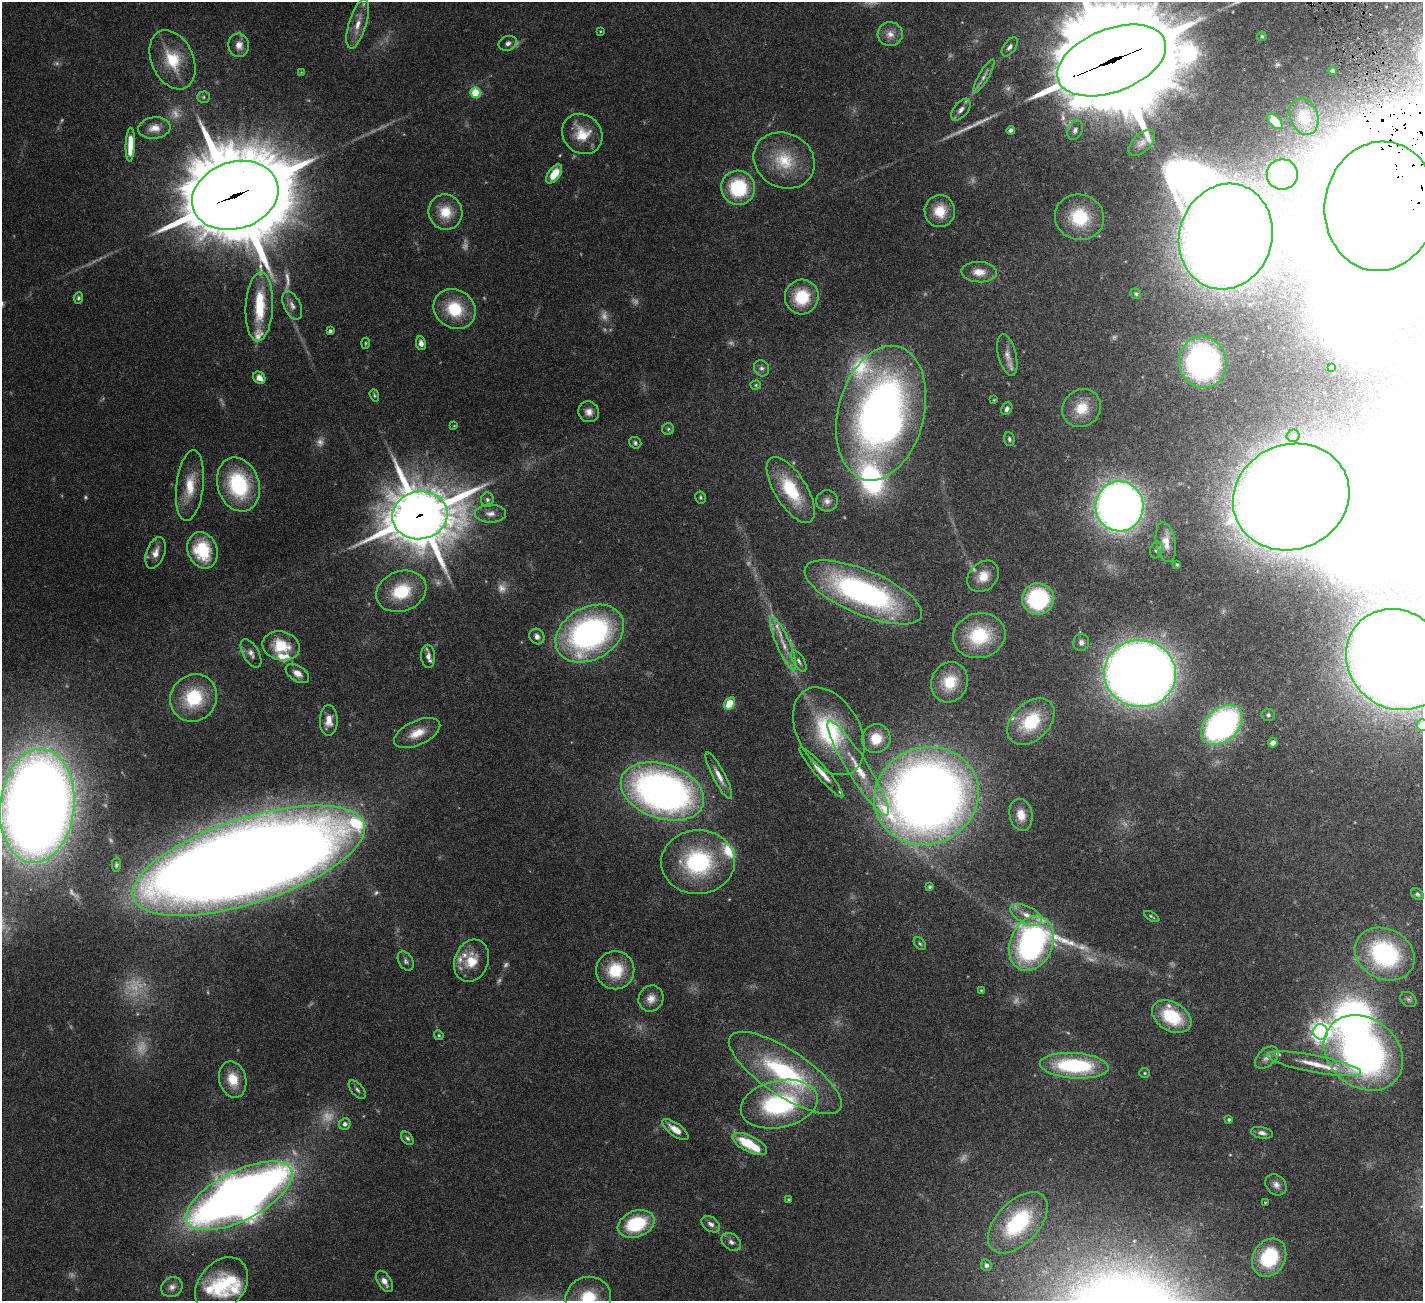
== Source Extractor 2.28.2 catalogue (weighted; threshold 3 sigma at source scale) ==
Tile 10 of 4 x 4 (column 2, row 3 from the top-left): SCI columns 1424-2844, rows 1595-2893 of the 5741 x 5679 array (HDU 1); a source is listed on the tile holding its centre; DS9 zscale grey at full resolution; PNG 1425 x 1303 px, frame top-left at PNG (2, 2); each listed source drawn as its Kron ellipse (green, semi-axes under 4 px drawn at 4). Shown black and unused: <1% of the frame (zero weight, under 4 of 8 exposures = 2% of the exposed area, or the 3 px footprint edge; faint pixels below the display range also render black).
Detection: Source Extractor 2.28.2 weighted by HDU 2 'WHT'; one run over the whole footprint, this tile lists its part. Background 0.0766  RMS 0.0028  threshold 0.0113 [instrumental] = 3 sigma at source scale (4.09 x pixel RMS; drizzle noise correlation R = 1.36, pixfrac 0.8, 0.05/0.05 arcsec/px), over >= 5 px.
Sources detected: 222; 36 too faint to see at this stretch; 6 inside a brighter object's white glare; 2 long thin detections or spike segments (spike, bleed or trail) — neither listed nor drawn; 20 inside a brighter listed object's ellipse — not listed separately; the other 158 listed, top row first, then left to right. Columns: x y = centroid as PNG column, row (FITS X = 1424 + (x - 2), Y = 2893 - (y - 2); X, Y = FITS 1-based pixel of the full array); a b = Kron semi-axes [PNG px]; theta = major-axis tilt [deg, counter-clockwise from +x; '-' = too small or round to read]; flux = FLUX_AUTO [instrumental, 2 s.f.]
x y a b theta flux
358 24 26 8 73 3.8
600 31 3 2 - 0.18
890 34 12 12 - 2.3
1262 36 5 4 - 0.4
508 43 9 7 23 1
239 45 12 10 -82 2.2
1010 47 11 6 53 0.91
172 60 31 21 -66 11
1112 60 57 31 21 8300
1333 71 4 4 - 0.93
301 72 4 4 - 0.2
984 76 19 5 60 1.4
475 93 5 5 - 15
204 97 6 5 - 0.47
961 110 13 7 52 1.5
1304 117 19 14 -68 3.2
1275 121 9 5 -45 4.7
154 128 16 11 8 2.5
1011 130 4 4 - 1
1075 130 10 7 65 1
582 134 21 19 -45 6.8
1142 143 16 8 44 1.6
130 145 17 4 88 4.7
784 160 31 27 -28 11
554 174 11 6 55 5.4
1282 174 15 15 - 19
738 188 17 16 - 17
235 195 44 33 18 3800
1380 206 65 56 82 1700
940 211 16 15 - 5.7
445 212 18 17 - 5.8
1079 217 25 22 -16 13
1226 236 53 46 72 530
979 272 18 10 -3 3.1
1136 294 6 5 - 0.45
802 297 17 17 - 9.9
78 298 5 5 - 0.51
292 305 15 8 -65 1.5
259 307 34 13 87 11
455 309 22 19 -34 11
330 331 4 4 - 0.72
366 343 6 3 85 0.3
421 343 7 5 -78 1.3
1007 355 21 9 -76 2.3
1203 362 26 23 -76 62
762 368 8 7 - 0.94
1332 368 4 4 - 1
259 378 7 5 -45 1.7
756 385 5 4 - 0.32
374 395 6 4 -71 0.37
994 400 3 2 - 0.16
1082 408 20 18 41 6.2
1007 409 7 5 60 0.81
589 412 10 10 - 1.7
881 413 69 43 75 170
454 426 3 3 - 0.21
668 429 6 6 - 0.46
1293 436 6 6 - 0.63
1009 439 7 5 -83 0.5
635 443 6 5 - 0.55
238 485 27 21 -72 23
190 486 35 13 83 7.2
791 490 37 16 -58 14
701 497 6 5 - 0.44
1291 497 59 52 22 900
487 500 7 6 - 0.65
827 501 11 10 - 1.5
1119 506 25 24 - 220
490 513 15 9 0 1.9
420 515 28 24 10 1200
1166 542 20 10 -80 2.9
203 550 19 14 -70 14
1156 550 8 6 68 0.66
156 553 16 9 70 2.1
1177 565 3 3 - 0.34
983 576 17 13 44 4.1
401 591 26 20 20 12
863 592 63 22 -23 68
1038 599 16 16 - 28
590 633 36 26 29 77
537 636 8 7 - 1.2
979 636 26 22 13 14
1081 642 8 8 - 1
783 644 29 7 -67 3.5
281 646 19 14 -14 8.3
251 653 15 8 -60 1.4
428 656 11 7 -87 1.3
1397 660 53 48 -43 840
799 661 12 5 -60 0.81
297 673 13 7 -33 2
1140 674 36 33 -8 500
950 682 20 18 69 7.1
194 698 24 22 50 14
730 703 6 5 - 9.5
1268 715 7 6 - 0.71
329 720 15 9 89 2.5
1031 722 27 18 44 12
1222 725 24 16 41 77
1422 725 6 5 - 7
829 731 47 31 -60 27
417 733 25 12 24 4.7
876 739 14 14 - 5.6
1273 743 5 4 - 1.1
858 768 55 10 -58 10
821 772 32 6 -49 3.6
719 776 26 6 -63 2.4
662 791 43 27 -19 140
926 796 53 48 23 340
37 806 57 37 84 620
1021 815 16 11 -79 3.4
249 861 121 42 18 1100
698 862 37 32 3 29
116 865 7 4 88 0.47
930 887 4 3 - 0.36
1417 894 7 5 -37 0.52
1026 915 17 8 -26 3
1152 916 8 3 -31 0.38
920 943 7 5 -48 0.49
1031 943 28 21 66 69
1385 954 31 25 -28 36
406 961 10 7 -59 0.8
471 961 22 17 68 6
615 970 19 19 - 9.3
981 990 4 3 - 0.21
651 998 13 12 - 2.4
1408 999 9 7 -37 0.8
1172 1017 21 14 -30 13
1321 1032 8 7 - 150
439 1035 5 4 - 0.34
1363 1053 43 34 -39 120
1267 1058 14 8 40 1.7
1314 1064 48 8 -11 6.6
1074 1066 34 12 -4 25
785 1073 66 23 -33 36
1145 1073 5 4 - 0.33
233 1080 18 13 -75 5.4
357 1090 11 6 -50 0.81
779 1104 39 23 12 35
1229 1120 3 3 - 0.38
345 1124 6 5 - 0.95
675 1130 15 6 -36 3.3
1262 1133 11 5 -12 1.1
407 1138 8 5 -50 0.56
750 1144 19 8 -27 9.4
1276 1185 11 9 -45 1.5
239 1196 58 24 27 350
788 1200 3 3 - 0.26
1265 1202 4 3 - 0.25
1018 1223 37 21 47 27
636 1224 19 13 20 16
711 1224 10 7 -36 1.3
731 1242 10 7 -36 1.2
1269 1258 20 16 59 17
986 1265 6 5 - 0.94
384 1281 12 6 -58 1.7
222 1285 31 22 51 14
172 1287 11 10 - 1.5
588 1298 23 21 16 12
Overlapping masked pixels (flux is a lower limit): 4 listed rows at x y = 1112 60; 235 195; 1380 206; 420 515
Isophote crosses this tile's border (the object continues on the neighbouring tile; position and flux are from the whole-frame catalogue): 7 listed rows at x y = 1112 60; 1380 206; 1397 660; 1422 725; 37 806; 1363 1053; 588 1298